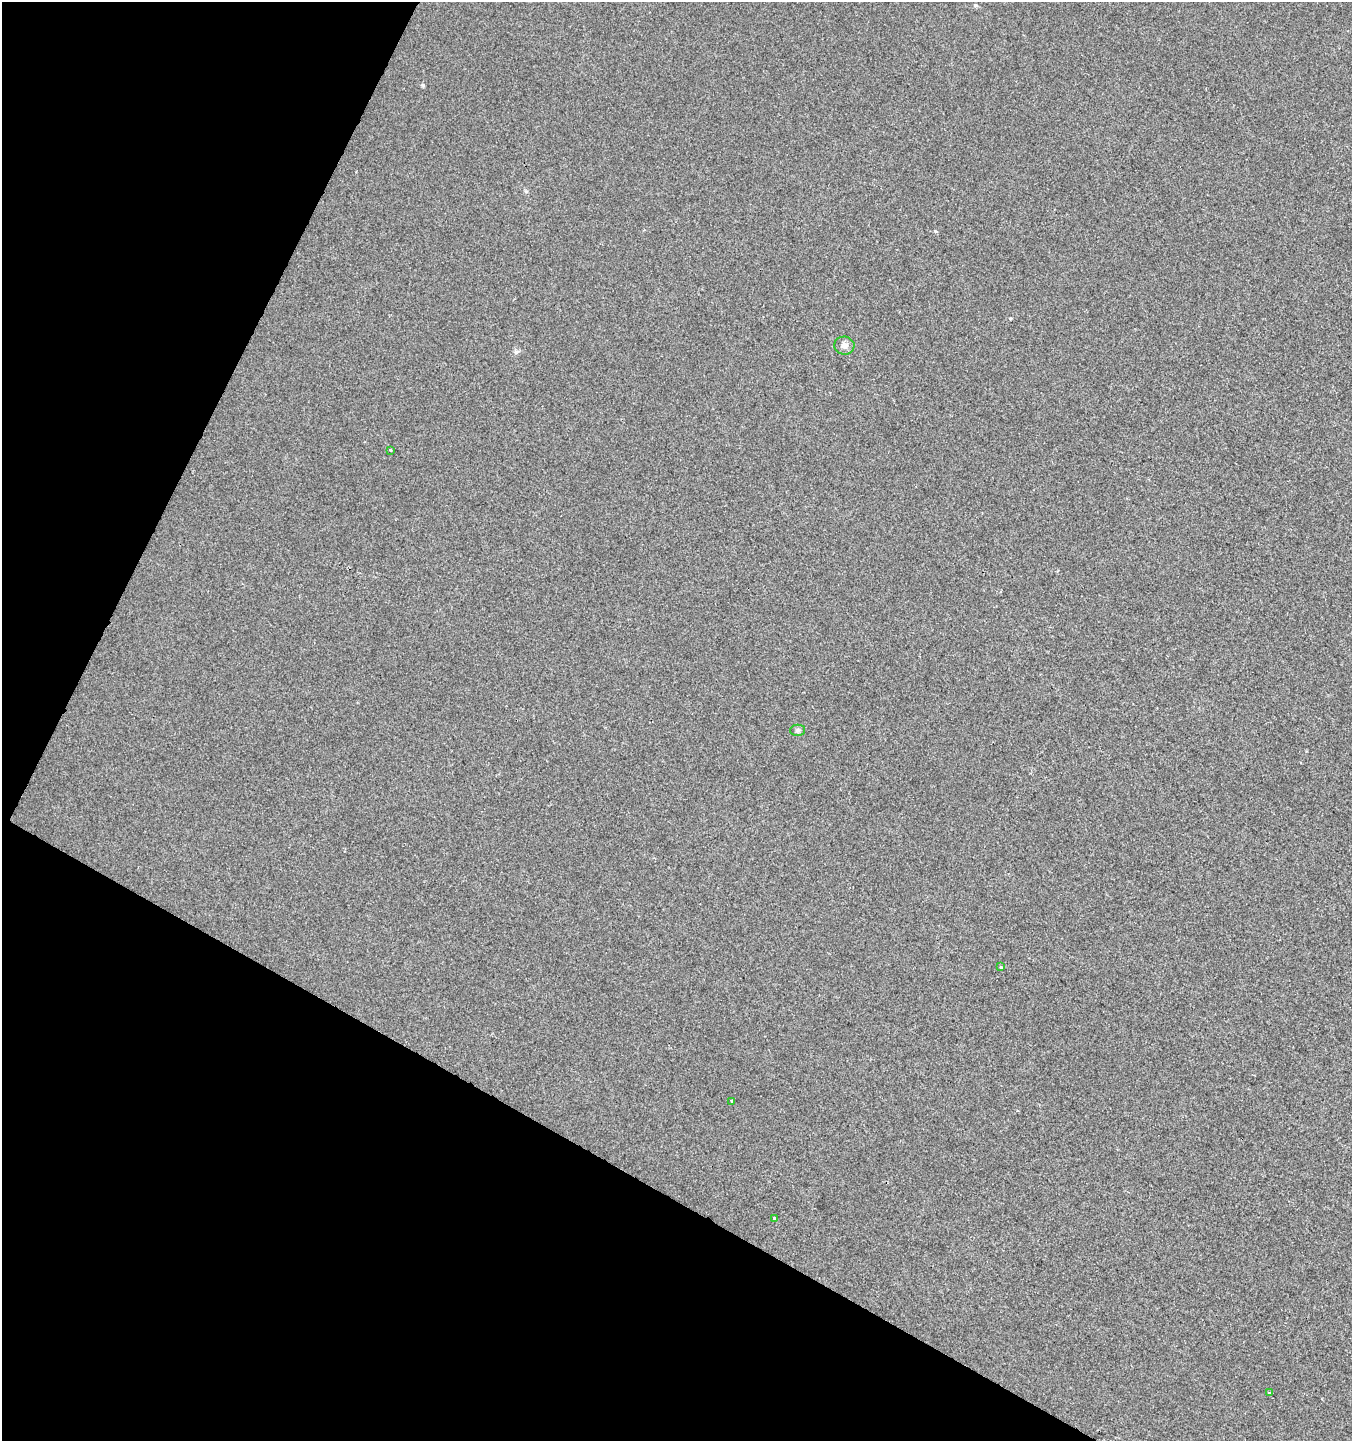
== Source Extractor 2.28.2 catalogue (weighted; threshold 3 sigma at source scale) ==
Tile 9 of 4 x 4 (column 1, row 3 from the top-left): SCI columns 204-1553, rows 1455-2893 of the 5868 x 5772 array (HDU 1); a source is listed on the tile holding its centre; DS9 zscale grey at full resolution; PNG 1354 x 1443 px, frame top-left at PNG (2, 2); each listed source drawn as its Kron ellipse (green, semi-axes under 4 px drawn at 4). Shown black and unused: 27% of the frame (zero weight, under 2 of 3 exposures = <1% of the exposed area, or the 3 px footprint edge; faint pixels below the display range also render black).
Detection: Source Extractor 2.28.2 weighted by HDU 2 'WHT'; one run over the whole footprint, this tile lists its part. Background 0.0011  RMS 0.0056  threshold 0.0253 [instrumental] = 3 sigma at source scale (4.5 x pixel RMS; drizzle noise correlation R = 1.50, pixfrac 1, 0.0396/0.0396 arcsec/px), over >= 5 px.
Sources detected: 7; all 7 listed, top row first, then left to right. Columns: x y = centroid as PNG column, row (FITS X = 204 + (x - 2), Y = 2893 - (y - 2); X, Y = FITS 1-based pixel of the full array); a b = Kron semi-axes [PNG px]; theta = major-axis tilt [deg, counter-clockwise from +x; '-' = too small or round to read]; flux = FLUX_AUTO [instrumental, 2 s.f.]
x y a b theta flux
844 346 10 9 - 2.7
391 450 3 3 - 1.1
797 730 7 5 1 1.2
1001 967 3 3 - 0.9
731 1101 3 2 - 0.47
775 1218 3 3 - 3.4
1270 1393 3 3 - 1.3